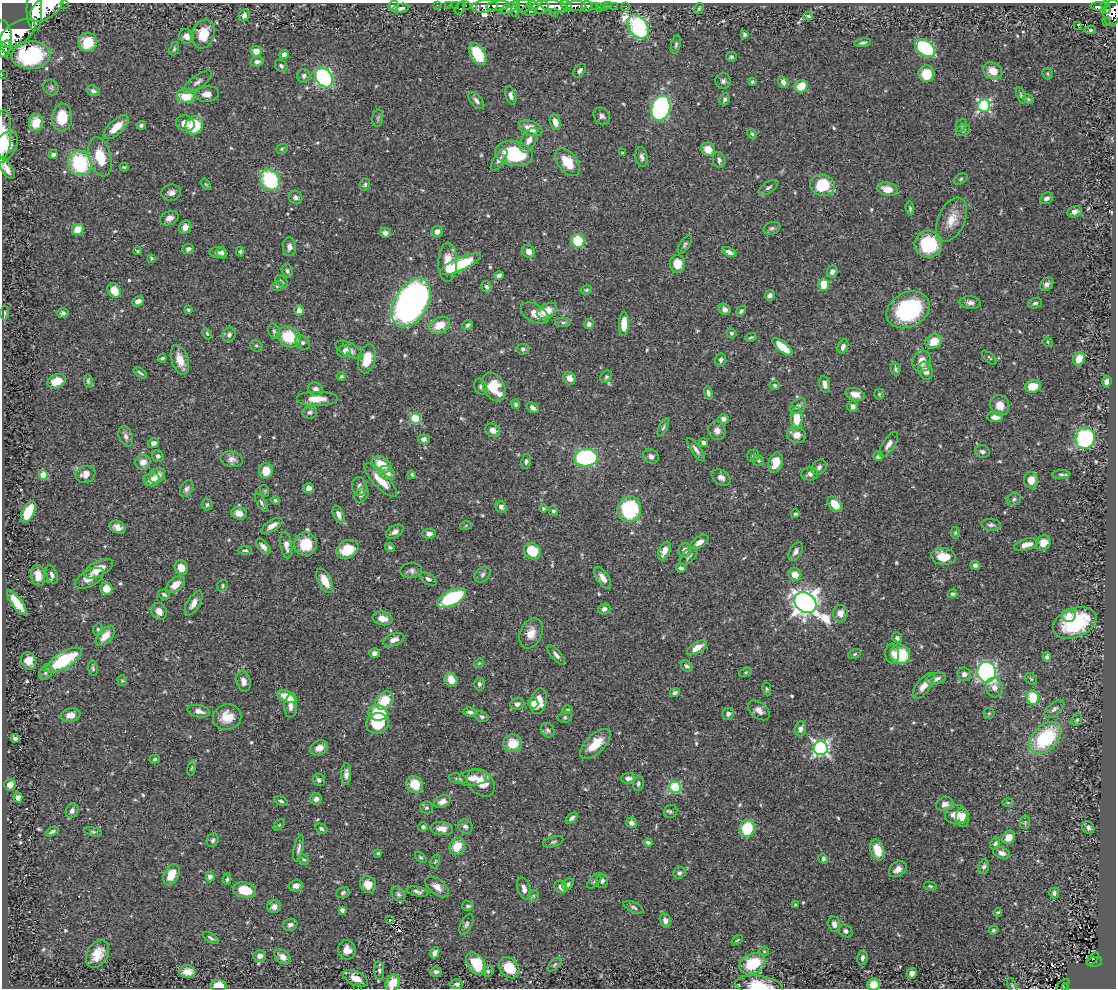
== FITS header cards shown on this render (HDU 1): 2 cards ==
NAXIS1  =                 1114
NAXIS2  =                  986

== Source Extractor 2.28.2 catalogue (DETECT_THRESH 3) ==
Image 1114 x 986 px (HDU 1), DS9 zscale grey, 1 PNG px = 1 image px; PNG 1118 x 990 px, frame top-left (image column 1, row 986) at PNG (2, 3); each listed source drawn as its Kron ellipse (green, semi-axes under 4 px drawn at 4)
Background 0.403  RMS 0.017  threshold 0.0502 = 3 sigma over >= 5 px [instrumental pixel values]
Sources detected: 593; of the 593, the 500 brightest by FLUX_AUTO listed and drawn (93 fainter detections omitted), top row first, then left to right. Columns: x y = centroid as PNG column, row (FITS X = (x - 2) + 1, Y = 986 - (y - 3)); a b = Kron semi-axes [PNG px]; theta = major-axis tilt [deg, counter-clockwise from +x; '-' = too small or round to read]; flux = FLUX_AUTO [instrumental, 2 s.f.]
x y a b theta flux
64 3 2 2 - 18
437 5 2 2 - 8.2
449 5 2 2 - 6.1
455 5 2 2 - 7.8
466 5 3 2 - 18
533 5 5 3 - 180
393 6 5 4 - 5.3
485 6 13 6 5 800
498 6 12 5 6 640
523 6 8 6 29 360
567 6 7 4 -48 350
576 6 10 5 1 630
587 6 5 5 - 190
595 6 3 2 - 38
605 6 3 2 - 17
609 6 2 2 - 5.8
614 6 2 2 - 6.2
626 6 3 2 - 5.8
46 7 19 10 38 3000
540 7 9 6 14 640
554 7 14 6 -10 1400
1099 7 8 4 -2 140
1106 7 6 3 -69 130
401 8 9 4 12 3.3
460 8 7 3 57 65
510 8 10 4 27 290
600 8 3 2 - 27
699 8 6 4 59 1.9
516 9 8 3 78 270
34 11 20 7 -88 2500
529 11 7 5 -11 180
1112 12 13 8 82 580
554 13 2 2 - 4.8
244 15 6 5 - 4.2
808 16 5 3 - 1.9
1106 22 2 2 - 5.4
1078 25 3 3 - 39
638 27 13 9 -54 240
1091 30 5 4 - 2.1
17 33 20 11 32 2700
203 34 15 11 70 28
744 34 4 3 - 2.3
4 36 16 7 -82 2200
186 36 7 6 - 8
88 42 9 9 - 30
863 43 8 4 8 3.1
676 45 9 4 80 2.4
925 48 11 7 -35 110
5 49 9 5 71 320
174 49 7 4 70 1.8
256 51 6 5 - 9.8
478 54 12 7 -60 51
31 55 19 13 4 86
284 55 4 4 - 6
731 57 5 4 - 2
257 62 7 5 8 4
281 66 7 5 -40 2.6
580 71 8 5 49 3.3
993 71 10 8 -35 15
1048 73 6 5 - 1.7
926 74 8 8 - 27
2 75 2 2 - 5.4
304 76 7 6 - 3.5
324 78 10 8 -57 210
723 81 7 7 - 3.6
198 82 17 6 36 5.6
752 82 3 3 - 1.6
783 82 6 5 - 5.2
801 86 7 6 - 22
51 87 8 7 - 2.8
93 91 7 5 -17 3.5
207 94 12 8 4 9.9
511 95 9 5 -73 5.6
1021 95 8 4 -71 1.9
186 96 9 7 -4 28
725 99 6 5 - 2.9
1028 99 5 3 - 1.6
476 101 10 5 -49 4.4
984 106 6 6 - 200
661 108 13 9 71 220
602 116 9 7 -53 3.9
62 118 14 10 87 28
378 118 8 5 83 2.6
555 122 8 5 -75 9.1
36 123 8 7 - 22
185 123 9 8 - 8.7
141 125 4 4 - 2.4
194 125 9 8 - 37
961 125 7 5 70 2.1
116 127 16 7 43 18
531 128 12 7 -22 18
963 130 7 5 29 2.4
3 134 24 7 89 15
752 134 5 4 - 1.6
529 140 13 7 60 8
5 147 18 10 59 16
282 149 6 4 22 1.6
708 149 7 6 - 15
622 153 4 3 - 1.4
53 154 4 3 - 2.7
514 154 19 12 -12 81
100 157 20 11 -75 29
642 157 10 6 -79 4.3
499 160 12 5 56 4.4
719 160 8 6 -73 4.2
568 162 16 9 -52 29
80 163 13 12 - 95
124 167 4 3 - 1.5
6 168 12 5 -57 7.6
961 179 7 5 28 1.9
270 180 11 9 -56 89
206 184 6 4 -58 1.4
365 185 6 5 - 2.1
822 185 12 10 -14 43
769 187 11 5 32 3.7
887 189 10 6 -14 13
171 193 10 8 9 5.5
295 198 7 6 - 4.1
1046 198 7 5 32 4.5
910 208 7 4 -85 2
1075 212 7 5 14 5.2
169 218 9 7 25 5.7
951 220 23 13 66 20
185 227 6 5 - 9.1
772 228 9 6 19 3.2
78 229 6 5 - 16
437 232 6 5 - 5.8
385 233 5 5 - 6.4
578 241 7 6 - 50
928 244 14 13 - 63
685 245 10 4 56 2.6
289 247 9 6 -90 5.7
188 249 6 5 - 3.5
137 251 4 3 - 1.5
529 251 7 6 - 8.9
240 252 5 3 - 1.8
729 252 8 4 -25 4.3
218 253 8 5 -3 4
222 253 6 4 -74 3.2
151 258 4 3 - 1.6
448 262 20 9 89 21
460 264 22 6 24 69
677 264 9 7 -83 19
287 271 7 5 -70 3.1
832 272 6 5 - 5.2
499 275 5 3 - 3.4
282 282 7 5 -41 2.2
1047 284 7 6 - 4
824 285 6 5 - 24
277 286 6 4 15 1.9
487 287 6 5 - 2.8
114 290 8 6 -58 17
586 290 6 4 15 1.9
770 295 5 5 - 3.6
138 301 6 5 - 4.4
411 303 26 16 60 530
970 303 11 6 -5 5.1
1035 303 7 5 18 2.9
725 309 6 5 - 4.7
188 310 3 3 - 1.9
299 310 5 5 - 6.1
908 310 23 17 27 110
547 311 11 7 27 19
741 311 6 4 50 2.1
5 313 7 3 88 1.7
63 313 6 5 - 2.6
535 313 15 8 -29 13
563 323 8 5 0 2.8
589 324 5 5 - 3.7
624 324 12 5 89 17
439 325 11 8 25 19
468 325 6 4 45 3.1
274 331 8 5 -74 2.6
731 333 5 4 - 2
207 334 6 4 -62 1.5
229 335 7 6 - 4.3
289 337 12 9 -28 43
751 337 5 3 - 1.6
934 341 8 7 - 20
1048 342 5 4 - 1.6
303 343 8 6 -44 3.1
256 346 6 5 - 1.9
843 346 7 5 68 4.4
782 347 12 5 -39 25
523 349 6 5 - 2.7
349 350 14 6 -28 7.8
344 351 6 6 - 3
162 358 4 3 - 2.1
989 358 9 3 -45 1.6
367 359 15 8 76 26
1079 359 7 5 66 22
180 360 15 8 -72 17
721 360 6 5 - 3.2
922 361 11 9 78 13
896 369 7 4 -78 2.4
926 371 9 6 -68 6.6
140 373 7 3 -35 2
341 377 4 3 - 1.6
606 377 7 5 53 2.2
570 378 6 5 - 8.8
57 381 9 7 25 18
88 381 7 4 -83 2.2
1107 382 5 4 - 9.9
825 384 8 5 -79 6.8
775 385 5 5 - 2.1
1033 386 8 6 12 21
481 387 8 6 -66 3
494 387 15 10 -62 32
315 389 8 6 -22 5.8
708 393 7 4 -78 3.4
855 394 10 6 -15 11
879 394 5 5 - 1.4
317 399 21 7 0 17
516 404 5 4 - 2.5
1000 405 10 9 - 11
798 406 9 6 46 4
853 407 5 5 - 5.3
533 408 6 4 -37 4.6
310 412 7 6 - 3.1
995 417 8 5 -2 5.9
797 418 11 6 -90 25
415 419 5 5 - 78
723 419 5 5 - 5.3
663 427 9 4 66 2.5
493 430 8 6 -32 6.5
717 431 9 8 - 6.6
796 435 9 7 -15 11
126 436 11 6 -69 4.6
1085 438 10 9 - 160
424 439 6 5 - 3.9
154 443 5 4 - 4.7
704 443 5 4 - 3.8
889 444 14 6 57 7
696 450 14 5 -56 5.3
982 451 7 6 - 3.6
158 456 6 5 - 3
651 456 8 7 - 4.4
753 456 6 6 - 2.6
878 456 5 4 - 3.1
586 458 12 9 3 190
232 459 11 8 -9 5.9
758 460 6 5 - 2.4
526 461 8 4 79 2.6
143 462 7 7 - 9.9
776 463 10 7 71 15
382 464 10 7 -29 23
819 467 8 6 47 3.7
266 471 7 7 - 18
387 473 8 6 -27 11
85 474 10 8 21 8.9
810 474 8 6 1 4.3
1062 474 9 4 -1 2.5
43 475 5 4 - 28
412 475 4 4 - 1.6
157 476 8 6 44 12
721 477 10 7 -31 5.6
152 480 8 6 9 10
381 480 22 7 -46 23
1031 480 8 7 - 14
359 486 9 7 -84 5.4
309 488 5 5 - 7.7
187 489 9 6 60 4
265 491 6 4 -73 1.5
362 494 8 6 56 4.3
1014 499 7 6 - 2.7
275 500 4 4 - 2.2
261 503 10 4 -59 2.6
835 504 9 6 -47 18
207 505 6 5 - 2.3
501 507 6 5 - 3.5
543 508 4 4 - 1.7
629 509 13 11 73 110
553 511 5 4 - 1.9
28 512 11 6 63 40
239 513 8 6 -17 11
339 514 9 5 -67 6.2
795 514 4 3 - 2.1
466 525 6 4 20 1.4
991 525 10 5 -6 3.7
272 526 12 5 33 8.4
118 527 8 6 -27 6
395 532 9 6 31 5.6
955 532 6 4 88 1.6
429 534 7 5 0 4.6
699 542 10 5 33 7
1043 543 8 7 - 12
305 544 12 11 - 34
286 545 13 6 -82 8.1
1026 545 12 5 15 10
263 547 9 5 -48 4.8
390 547 5 4 - 2
347 549 11 9 28 30
245 550 7 4 3 2.1
685 550 7 6 - 5.7
532 551 9 7 -39 33
664 551 10 5 67 8.8
796 551 10 6 62 4.8
689 556 11 6 46 3.5
944 557 12 8 -7 21
975 565 5 4 - 4
181 568 7 6 - 12
681 568 5 4 - 2.5
98 569 15 7 27 17
411 571 11 7 3 4.2
483 574 9 6 46 3.3
795 574 7 6 - 14
38 575 11 7 -82 10
52 575 9 5 -71 4.3
89 578 16 8 29 9.1
603 578 12 6 -57 7.1
428 579 10 5 -30 3.6
325 581 13 6 -63 15
176 584 10 6 36 12
222 586 6 5 - 1.9
106 589 6 6 - 13
164 594 6 4 -25 2.7
953 594 5 4 - 2.2
452 598 16 7 28 86
805 602 12 9 -38 1300
17 603 15 5 -54 25
194 603 13 6 59 7.9
604 609 6 5 - 4.9
159 611 9 7 -58 7.7
840 613 8 7 - 8.9
1069 616 7 6 - 8.1
383 618 10 6 -12 11
1075 623 23 14 22 83
98 629 6 4 78 1.9
531 633 16 11 68 13
105 636 12 7 48 14
897 638 5 4 - 2.5
394 640 11 6 19 6.7
697 648 11 5 31 13
374 653 5 5 - 4.1
855 654 7 4 27 1.7
892 654 10 7 -88 6.7
900 654 10 9 - 48
556 655 12 5 -49 4.3
1047 657 5 4 - 3.2
64 660 21 8 31 69
29 661 9 7 -62 12
479 663 5 4 - 1.4
687 666 6 5 - 3
93 668 8 4 -79 2.3
46 672 8 6 59 3.2
745 672 6 4 20 1.7
987 672 10 9 - 290
964 674 7 6 - 5.5
936 679 10 5 16 5.4
1031 679 6 5 - 2
451 680 7 6 - 15
122 681 5 4 - 1.5
244 681 10 7 -76 8.5
479 684 6 5 - 3.2
924 686 15 6 52 11
994 687 10 8 -77 7.9
767 689 6 4 -78 1.6
675 693 5 4 - 2.7
287 697 10 5 -22 24
1033 698 7 6 - 37
385 701 10 8 45 27
538 701 13 8 76 22
533 703 5 5 - 4.3
517 704 7 6 - 5
290 706 11 6 89 5.7
1054 709 12 6 41 4.6
567 710 5 3 - 1.9
759 710 12 8 -39 6.7
199 711 11 6 -12 7.2
470 712 7 4 -11 3.9
378 713 9 7 -13 51
989 713 5 5 - 1.6
728 714 6 5 - 3.3
71 715 10 6 8 9.4
227 717 14 13 - 19
482 717 7 5 -22 2.8
565 717 7 5 15 2.1
1077 720 6 5 - 2.1
377 723 11 10 - 42
800 729 7 5 86 4.4
548 730 7 6 - 3.2
15 738 4 3 - 2.5
1045 738 19 12 46 87
513 743 9 9 - 20
595 744 19 9 43 23
319 748 9 7 27 9.8
821 748 7 7 - 350
155 759 5 4 - 1.6
192 768 8 4 80 1.8
346 774 11 5 89 5.1
473 778 14 8 7 11
628 778 7 5 3 5.1
458 779 9 5 -9 3.5
319 780 6 6 - 3.4
481 783 16 11 -43 19
638 783 7 5 82 3.1
415 784 9 8 - 24
10 785 6 5 - 7
675 787 6 5 - 81
18 798 5 4 - 5.4
316 799 6 5 - 5.6
281 801 7 4 -16 2.3
442 801 9 6 26 6.4
1008 802 6 4 0 1.5
945 804 9 7 18 6
427 807 6 6 - 2.3
72 811 7 6 - 3.8
671 812 7 6 - 2.5
956 815 11 10 - 14
963 817 10 6 -86 11
572 818 7 4 42 3
1025 822 7 5 78 1.8
631 823 5 5 - 5.3
279 825 6 4 45 1.6
465 826 8 6 -35 3.8
423 827 5 5 - 3.4
747 828 8 7 - 46
1088 828 7 5 -48 3.6
321 829 6 4 -31 2.4
442 829 11 6 -6 9
52 832 7 3 27 2.4
93 832 9 4 -11 2.3
1009 837 7 6 - 15
213 840 7 5 64 2.6
553 842 10 5 16 2.6
648 842 4 3 - 2.9
995 844 6 4 62 2.6
457 847 9 7 64 26
299 849 13 5 78 4.1
877 850 11 6 -73 24
378 853 4 3 - 1.4
1001 853 9 5 -19 5.5
421 857 6 4 -43 1.8
304 859 6 4 -41 1.5
823 859 5 4 - 2.4
435 861 7 4 70 1.9
984 867 7 5 72 2.8
898 869 9 7 35 7.4
679 873 6 5 - 3.1
171 875 11 7 63 21
210 877 4 4 - 6.7
227 879 5 3 - 1.9
594 881 9 5 45 2.3
602 881 7 6 - 3.8
368 884 8 7 - 14
568 884 6 5 - 2.8
296 886 7 6 - 5.9
930 886 6 4 -11 1.5
437 887 13 7 -38 8.3
561 887 7 5 -44 5.3
524 888 11 6 -73 6.7
245 890 12 7 -13 23
418 891 11 5 -11 3.7
343 893 6 5 - 2.6
1054 893 5 5 - 3.3
398 894 8 6 -56 2.9
533 896 6 5 - 2.2
795 905 3 3 - 1.4
468 906 5 5 - 2.6
274 907 7 6 - 6
634 907 11 5 -25 2.7
342 910 4 4 - 3
998 912 4 3 - 1.8
389 920 3 2 - 4.9
665 921 7 5 -76 5.7
466 924 11 5 62 3.3
834 924 8 6 -73 5.3
290 925 7 6 - 3.7
993 930 5 4 - 1.9
846 931 7 6 - 3.6
211 938 9 3 -33 2.6
737 940 6 4 36 1.5
347 950 10 8 -80 9.3
764 951 5 4 - 1.4
435 953 6 4 66 5.4
97 954 15 10 60 18
260 956 6 5 - 5.9
283 957 9 6 -41 8
862 958 7 5 80 3.6
1093 959 8 2 47 29
1095 962 7 4 11 76
476 964 13 8 -55 34
555 964 9 4 43 2.1
752 964 13 9 27 48
509 968 12 9 -48 22
379 971 9 5 -82 3
488 971 5 5 - 2
187 972 8 6 -3 8.9
436 972 5 5 - 3.5
912 973 5 4 - 5.4
356 978 13 7 -25 13
393 983 9 7 65 21
457 984 6 5 - 3.4
873 984 6 6 - 16
1012 985 8 4 -63 1.7
218 986 8 5 1 18
759 986 24 9 -8 34
1063 986 8 3 45 21
358 988 2 2 - 17
1065 988 3 3 - 18
At the frame edge (FLAGS 8, measured only in part): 15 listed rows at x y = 64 3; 46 7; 34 11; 1112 12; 4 36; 5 49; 2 75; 5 147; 6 168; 393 983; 873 984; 218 986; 759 986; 358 988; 1065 988
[93 fainter detections neither listed nor drawn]